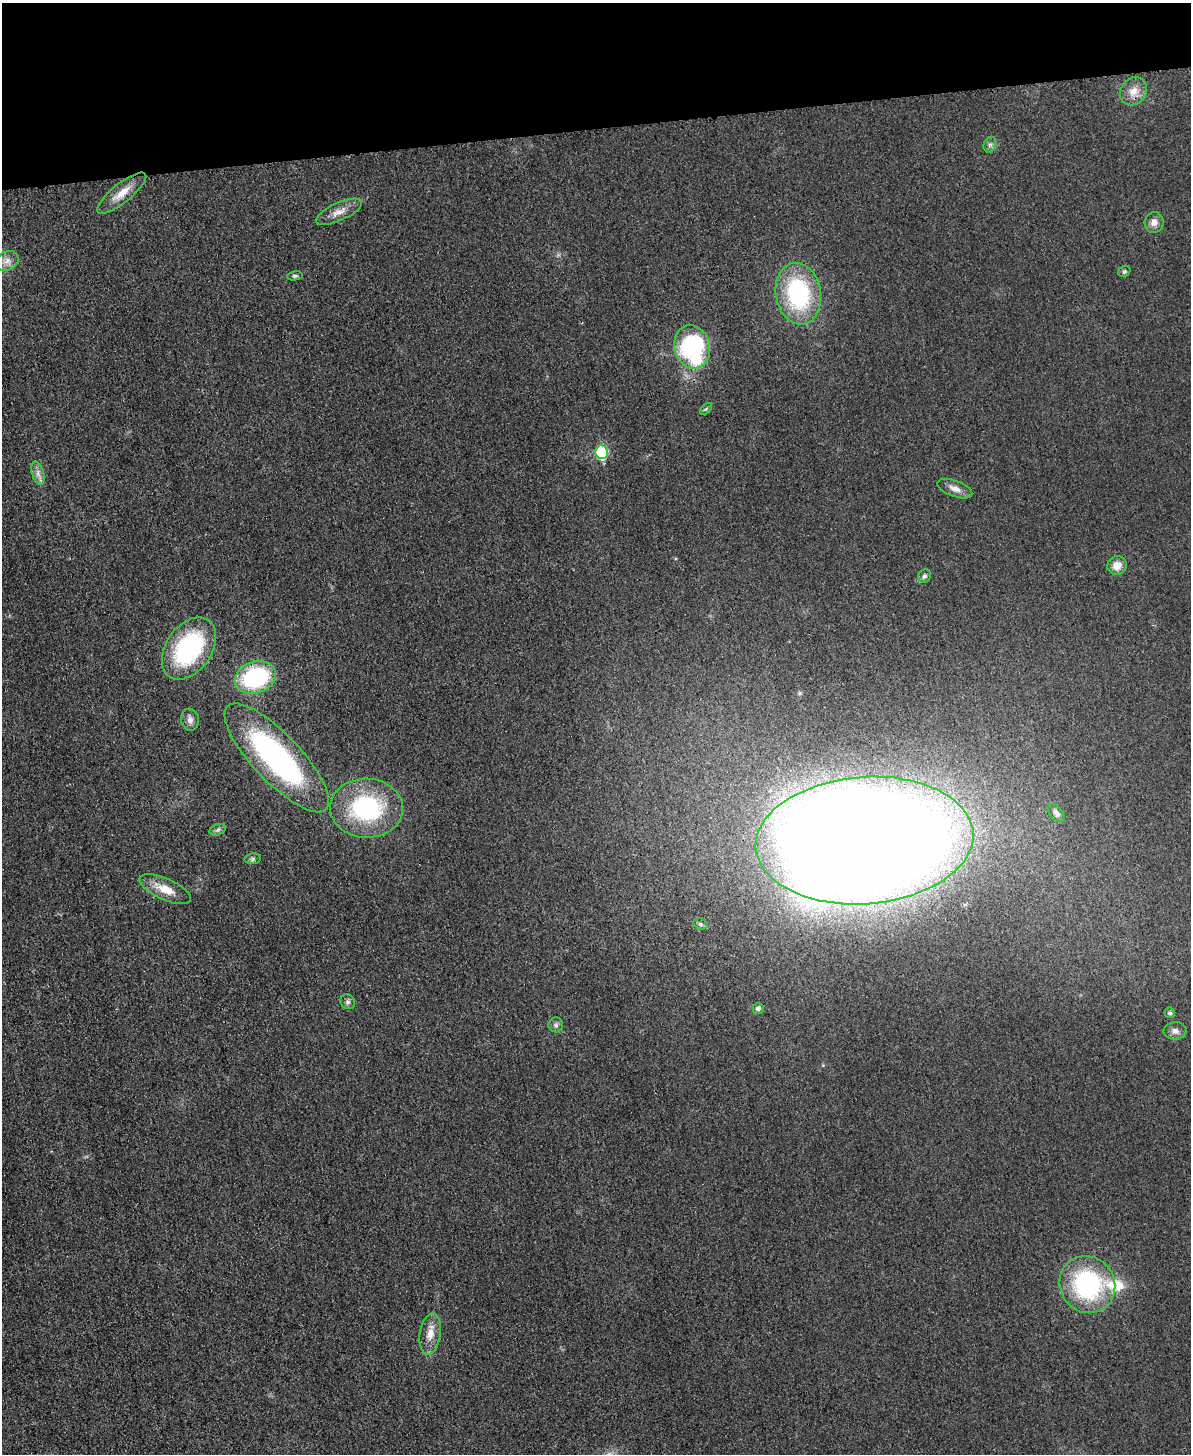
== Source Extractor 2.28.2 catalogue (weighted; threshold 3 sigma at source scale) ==
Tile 3 of 4 x 3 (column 3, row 1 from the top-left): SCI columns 2394-3582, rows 3157-4608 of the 4773 x 4748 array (HDU 1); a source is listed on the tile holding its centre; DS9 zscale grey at full resolution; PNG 1193 x 1456 px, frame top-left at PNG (2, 3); each listed source drawn as its Kron ellipse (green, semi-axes under 4 px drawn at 4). Shown black and unused: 9% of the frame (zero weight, under 3 of 4 exposures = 1% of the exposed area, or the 3 px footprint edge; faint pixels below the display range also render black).
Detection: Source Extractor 2.28.2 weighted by HDU 2 'WHT'; one run over the whole footprint, this tile lists its part. Background 0.0307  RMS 0.0059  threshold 0.0266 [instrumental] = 3 sigma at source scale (4.5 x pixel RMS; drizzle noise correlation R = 1.50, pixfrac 1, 0.05/0.05 arcsec/px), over >= 5 px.
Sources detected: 35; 1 inside a brighter listed object's ellipse — not listed separately; the other 34 listed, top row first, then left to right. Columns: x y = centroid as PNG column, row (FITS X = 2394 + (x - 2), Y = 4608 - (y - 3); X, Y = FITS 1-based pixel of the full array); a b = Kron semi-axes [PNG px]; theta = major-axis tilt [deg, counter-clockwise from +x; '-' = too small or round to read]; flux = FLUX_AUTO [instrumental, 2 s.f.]
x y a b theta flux
1133 91 15 12 51 7.2
990 145 8 6 68 1.8
122 193 30 9 39 9.5
339 212 25 9 24 6.8
1154 222 10 9 - 4.3
7 261 12 9 27 4.6
1124 271 6 5 - 1.1
295 276 8 4 11 1.1
798 294 31 22 -81 69
692 347 22 18 -75 85
706 409 7 4 44 0.98
602 452 7 6 - 47
38 473 12 6 -73 3.2
955 489 18 8 -20 4.6
1117 565 10 9 - 6.3
924 576 7 6 - 1.8
189 648 34 23 55 78
256 677 21 15 19 71
190 720 11 9 -81 3.2
277 758 71 23 -47 140
366 808 36 29 -1 71
1056 813 11 6 -49 2.1
218 830 8 5 20 1.5
864 840 109 63 4 2200
252 859 8 5 7 1.3
165 889 28 10 -24 12
701 924 7 5 -20 1.3
348 1002 8 7 - 1.8
758 1008 5 5 - 2
1170 1013 5 5 - 1.4
556 1025 7 7 - 1.8
1175 1031 11 8 4 3.4
1087 1285 29 27 -55 83
430 1334 20 10 81 7.6